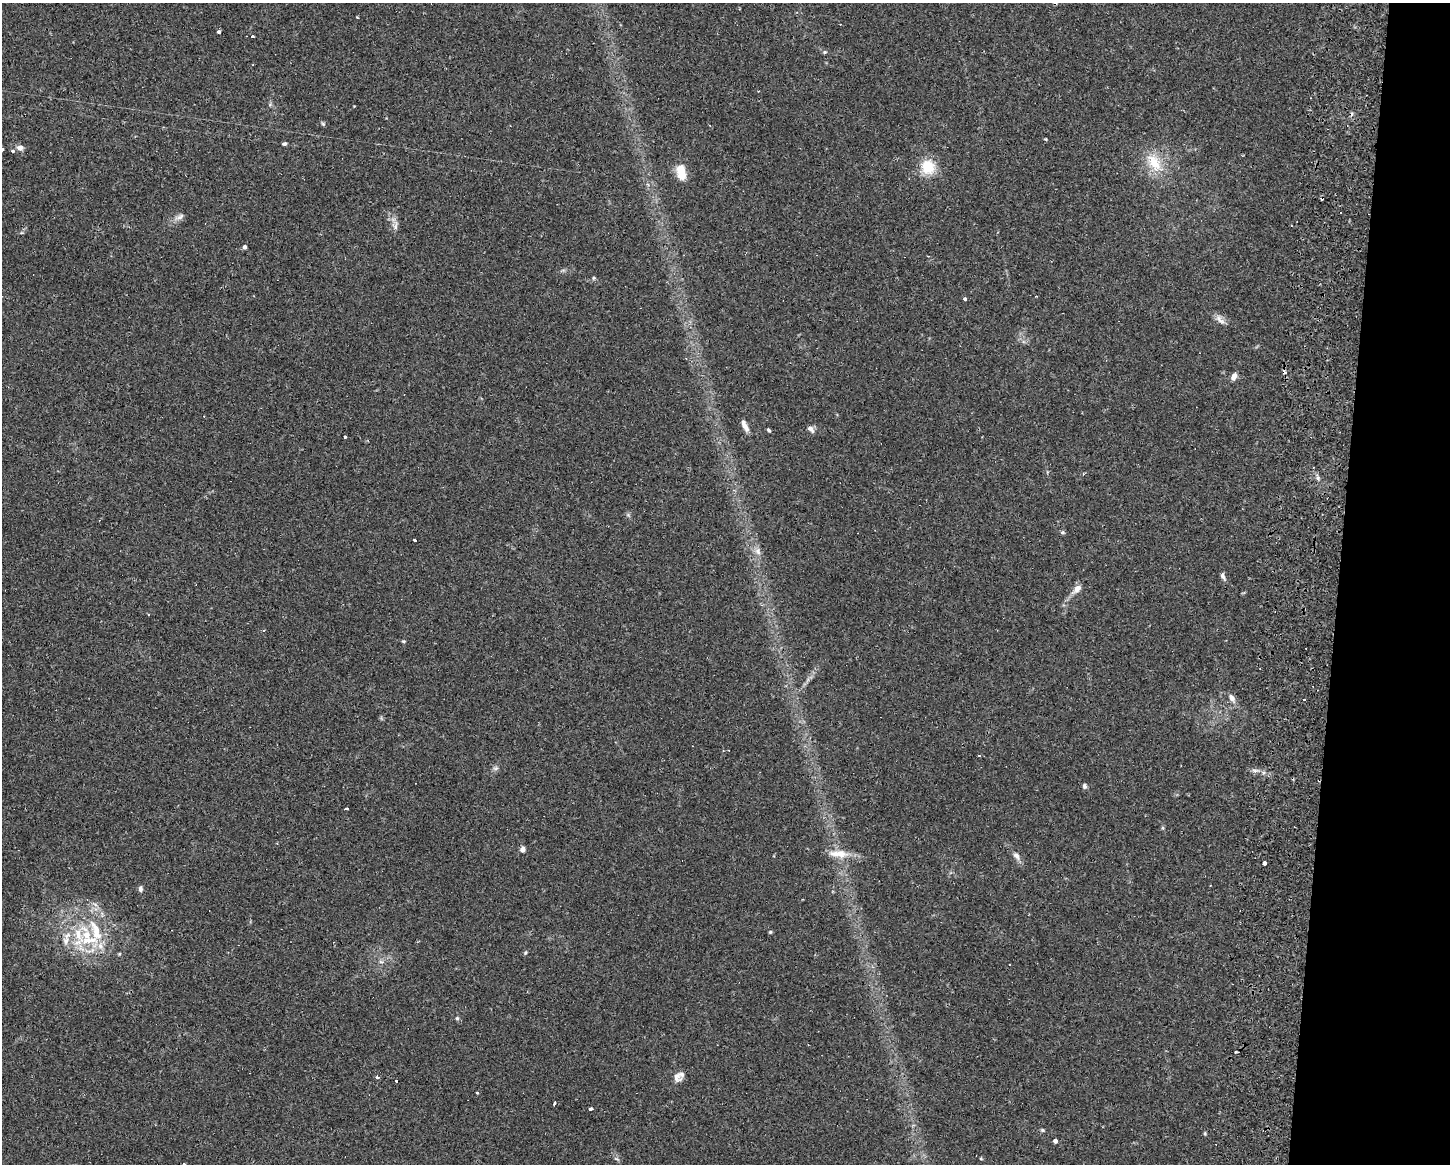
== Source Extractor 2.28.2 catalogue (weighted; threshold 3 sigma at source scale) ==
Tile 6 of 3 x 4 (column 3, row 2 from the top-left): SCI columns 3194-4641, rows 2344-3505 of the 4749 x 4707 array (HDU 1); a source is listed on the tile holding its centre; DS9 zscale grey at full resolution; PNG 1452 x 1166 px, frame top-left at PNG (2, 3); no overlay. Shown black and unused: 8% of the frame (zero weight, under 2 of 3 exposures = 4% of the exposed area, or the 3 px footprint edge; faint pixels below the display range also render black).
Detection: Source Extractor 2.28.2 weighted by HDU 2 'WHT'; one run over the whole footprint, this tile lists its part. Background 0.0342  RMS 0.0051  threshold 0.0231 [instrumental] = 3 sigma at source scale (4.5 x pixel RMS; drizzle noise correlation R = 1.50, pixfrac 1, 0.05/0.05 arcsec/px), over >= 5 px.
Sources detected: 76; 12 cosmic-ray / hot-pixel residue — not listed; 4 inside a brighter listed object's ellipse — not listed separately; the other 60 listed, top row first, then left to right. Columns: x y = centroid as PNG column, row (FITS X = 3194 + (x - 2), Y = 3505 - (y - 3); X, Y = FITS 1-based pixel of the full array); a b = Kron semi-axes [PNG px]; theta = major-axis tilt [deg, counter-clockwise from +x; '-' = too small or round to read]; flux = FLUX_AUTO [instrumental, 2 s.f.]
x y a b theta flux
218 32 3 3 - 13
252 37 3 3 - 1.4
825 52 5 4 - 0.61
323 124 6 4 -44 0.69
1046 139 4 3 - 0.63
284 144 5 4 - 0.95
20 148 8 7 - 2
2 149 3 3 - 2.6
13 151 3 3 - 2.1
1154 162 29 15 -56 13
928 167 14 13 - 14
681 172 19 10 -81 8.3
180 217 12 6 31 2.2
396 226 13 4 82 1.7
245 247 4 4 - 1.4
594 278 5 5 - 0.64
965 299 3 3 - 2.9
1220 320 17 6 -44 2.6
1234 377 8 6 68 2.6
745 426 15 5 -64 3.2
810 429 9 6 -47 2.1
769 430 6 4 -29 0.71
345 436 3 3 - 3.4
1318 478 7 4 -72 1
1063 532 6 5 - 0.84
415 540 3 3 - 1.8
758 551 10 7 -58 2.4
1223 576 8 5 -73 1.6
1077 588 12 7 48 3.5
263 630 4 2 - 0.66
403 641 6 3 -18 0.53
1232 698 12 7 -56 2.7
1304 699 3 2 - 0.66
979 755 4 2 - 0.46
496 768 7 5 11 1.1
1084 786 7 5 -82 1
346 809 4 3 - 1.2
523 849 6 5 - 2.1
838 854 28 10 -4 7.3
1016 856 12 7 -50 2.2
1264 863 4 3 - 1.8
140 889 7 5 -86 1.2
96 931 36 13 -73 17
770 932 4 4 - 0.65
78 937 39 16 84 20
525 953 5 4 - 0.68
119 954 4 3 - 0.51
381 962 7 4 -2 0.99
457 1018 5 4 - 0.69
1236 1052 3 3 - 1.1
377 1077 3 3 - 1.8
676 1077 16 10 -51 3.1
396 1081 3 2 - 0.77
477 1092 3 3 - 0.93
554 1104 3 2 - 3.5
590 1109 4 3 - 2.3
1042 1130 5 4 - 0.67
1205 1133 5 3 - 0.5
1055 1141 4 4 - 1.8
183 1164 3 3 - 3.6
Isophote crosses this tile's border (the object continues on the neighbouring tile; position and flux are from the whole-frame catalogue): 2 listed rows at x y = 2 149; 183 1164